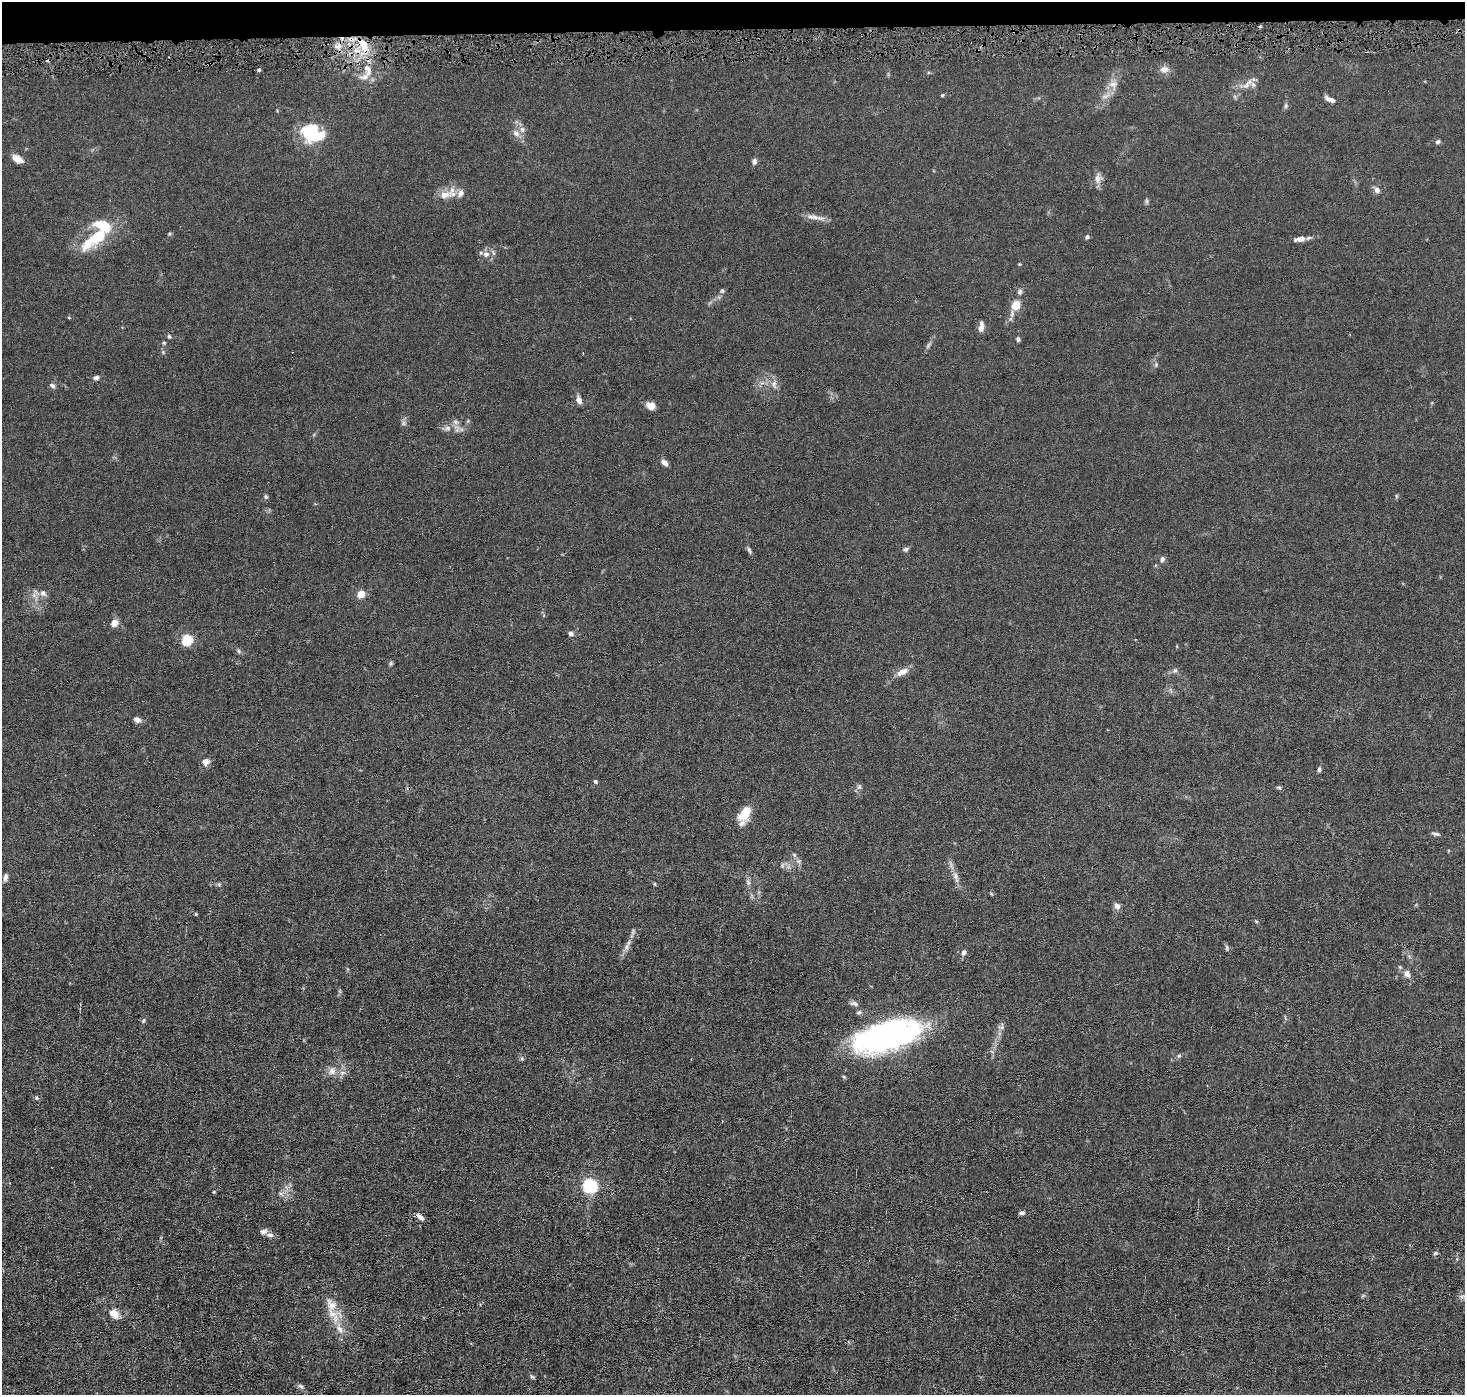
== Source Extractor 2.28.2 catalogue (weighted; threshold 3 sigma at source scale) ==
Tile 2 of 3 x 3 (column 2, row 1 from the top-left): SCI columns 1464-2926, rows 2887-4279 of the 4389 x 4421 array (HDU 1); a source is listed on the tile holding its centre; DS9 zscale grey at full resolution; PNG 1467 x 1397 px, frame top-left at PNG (2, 2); no overlay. Shown black and unused: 2% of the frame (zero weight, under 4 of 8 exposures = <1% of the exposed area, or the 3 px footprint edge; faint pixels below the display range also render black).
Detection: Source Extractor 2.28.2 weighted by HDU 2 'WHT'; one run over the whole footprint, this tile lists its part. Background 0.0148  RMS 0.0022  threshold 0.00894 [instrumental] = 3 sigma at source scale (4.09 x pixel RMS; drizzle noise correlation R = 1.36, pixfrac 0.8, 0.05/0.05 arcsec/px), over >= 5 px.
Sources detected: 101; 1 too faint to see at this stretch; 2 inside a brighter object's white glare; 1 cosmic-ray / hot-pixel residue — not listed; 7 inside a brighter listed object's ellipse — not listed separately; the other 90 listed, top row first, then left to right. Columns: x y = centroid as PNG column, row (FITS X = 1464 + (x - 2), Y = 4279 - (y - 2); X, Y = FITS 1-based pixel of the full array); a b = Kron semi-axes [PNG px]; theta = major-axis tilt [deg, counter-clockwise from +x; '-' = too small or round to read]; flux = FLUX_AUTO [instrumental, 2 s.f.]
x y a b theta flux
363 44 15 9 -59 3.8
1164 69 11 9 5 1.1
259 70 4 3 - 0.28
364 77 18 9 32 1.8
1113 84 13 7 -4 1.1
1247 84 18 6 48 1.3
942 95 4 4 - 0.22
1330 100 14 5 -25 0.92
1286 106 7 5 71 0.35
312 131 19 14 -19 7.2
516 133 11 8 -36 1
1438 142 6 5 - 0.39
17 159 13 7 -29 1.6
754 161 7 5 85 0.61
1097 178 12 8 -89 1.1
1377 190 7 6 - 0.77
461 193 10 8 65 1
444 195 16 10 9 2.1
813 217 21 6 -6 1.3
97 236 14 10 41 5.8
1087 237 5 5 - 0.33
1300 239 15 6 10 1.1
486 254 9 7 18 1
1019 264 5 3 - 0.16
722 291 6 5 - 0.34
1020 292 7 6 - 0.44
1016 305 9 8 - 2.9
981 328 11 7 75 0.89
169 336 5 4 - 0.31
1018 339 6 4 -89 0.33
96 378 7 5 14 0.55
774 384 9 6 82 0.72
52 385 9 5 -33 0.48
579 400 9 6 -68 1
651 406 10 8 -25 1.3
456 422 7 6 - 0.58
403 423 7 5 60 0.43
448 428 7 6 - 0.59
664 463 8 5 -42 0.86
1396 496 6 4 72 0.21
266 497 6 5 - 0.28
906 549 6 6 - 0.41
749 550 9 4 -65 0.41
1162 559 7 6 - 0.51
43 593 10 7 -39 0.83
361 594 6 6 - 2.4
114 623 8 7 - 1.4
570 633 6 5 - 0.54
187 640 10 9 - 4.3
239 651 6 4 -88 0.29
391 663 6 5 - 0.29
1175 670 6 5 - 0.38
902 672 15 7 27 1.6
137 720 8 6 -18 0.92
206 762 9 9 - 1.1
1319 769 7 4 89 0.39
595 781 5 4 - 0.3
859 787 6 5 - 0.39
1279 787 7 3 -2 0.27
744 814 19 11 55 3.3
1436 834 11 4 -14 0.45
794 855 6 4 -72 0.29
955 876 11 6 -79 0.82
5 877 10 5 79 0.58
748 882 7 4 -72 0.39
654 884 5 3 - 0.18
1117 906 8 6 -52 0.88
1256 921 5 3 - 0.19
627 947 12 5 70 0.83
1227 948 8 4 -90 0.28
964 952 7 6 - 0.57
1407 974 9 7 -58 0.93
854 1004 11 5 -16 0.56
859 1012 7 5 18 0.38
143 1020 7 3 81 0.26
887 1036 63 25 16 58
1179 1056 7 5 30 0.31
332 1071 11 10 - 1.2
589 1186 6 6 - 43
214 1192 5 3 - 0.17
281 1194 7 4 -19 0.41
1022 1213 7 4 6 0.44
420 1217 11 6 -42 0.9
263 1231 10 7 7 0.71
1435 1253 5 4 - 0.29
331 1305 20 12 -62 2.8
114 1314 13 8 -37 1.8
340 1329 13 7 -56 1.3
532 1377 7 4 -23 0.28
301 1386 9 5 -37 0.46
Overlapping masked pixels (flux is a lower limit): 1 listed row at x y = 363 44